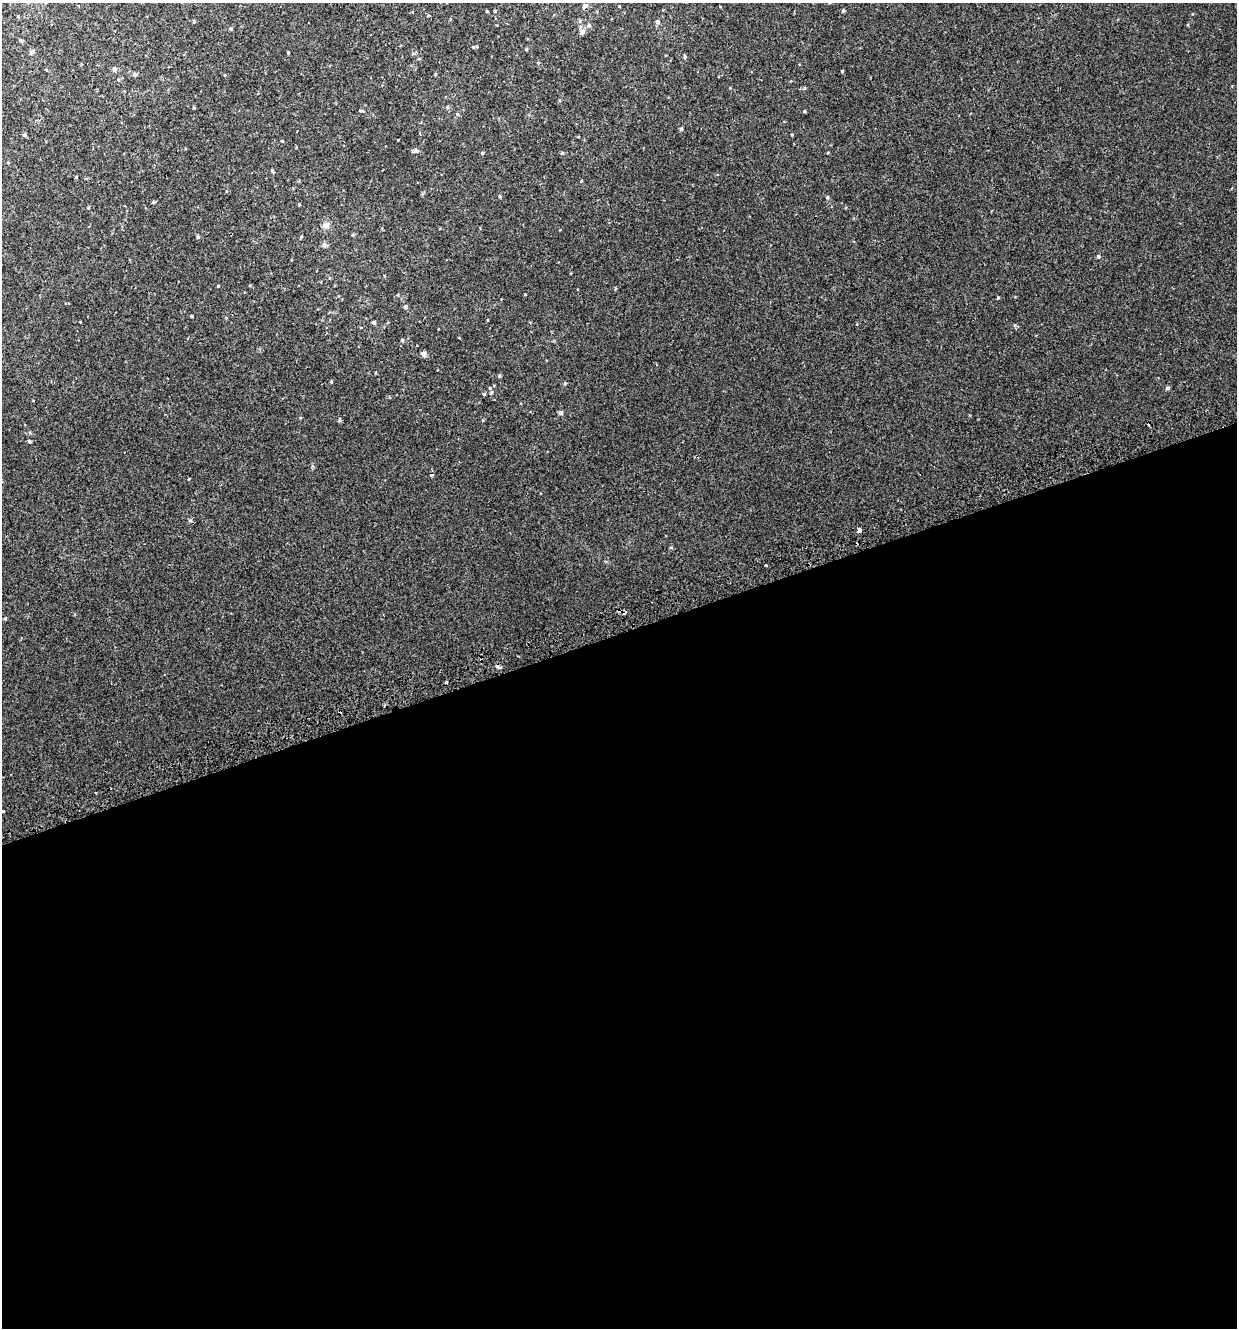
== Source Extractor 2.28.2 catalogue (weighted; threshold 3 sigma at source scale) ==
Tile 15 of 4 x 4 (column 3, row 4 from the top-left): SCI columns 2573-3807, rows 45-1370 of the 5195 x 5393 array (HDU 1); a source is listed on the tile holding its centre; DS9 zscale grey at full resolution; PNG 1239 x 1330 px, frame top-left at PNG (2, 3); no overlay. Shown black and unused: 52% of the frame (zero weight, under 2 of 3 exposures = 3% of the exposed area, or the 3 px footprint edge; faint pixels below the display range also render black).
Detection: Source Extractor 2.28.2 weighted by HDU 2 'WHT'; one run over the whole footprint, this tile lists its part. Background 0.00112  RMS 0.0029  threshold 0.0128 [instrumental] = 3 sigma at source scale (4.5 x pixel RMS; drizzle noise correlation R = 1.50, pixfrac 1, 0.0396/0.0396 arcsec/px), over >= 5 px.
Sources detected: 73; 5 cosmic-ray / hot-pixel residue — not listed; the other 68 listed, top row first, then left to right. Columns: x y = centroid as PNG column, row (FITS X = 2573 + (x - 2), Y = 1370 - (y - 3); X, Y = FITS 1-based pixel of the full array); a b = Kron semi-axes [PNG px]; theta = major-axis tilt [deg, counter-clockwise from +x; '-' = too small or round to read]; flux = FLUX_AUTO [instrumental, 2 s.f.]
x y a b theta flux
585 6 7 5 37 1
619 6 3 2 - 0.2
487 11 3 3 - 0.28
495 11 4 4 - 0.29
843 11 4 4 - 0.38
194 21 4 4 - 0.25
657 22 5 4 - 0.86
589 25 6 5 - 0.65
231 28 4 4 - 0.35
582 31 8 7 - 0.96
22 41 5 4 - 0.37
473 47 5 3 - 0.22
526 49 4 3 - 0.3
32 52 6 5 - 0.58
288 53 4 3 - 0.19
685 57 5 4 - 0.39
538 63 5 3 - 0.21
114 69 5 5 - 0.88
842 71 3 3 - 0.23
790 81 4 3 - 0.18
447 107 6 4 -89 0.29
194 108 4 3 - 0.23
804 111 4 3 - 0.32
681 129 4 4 - 0.49
420 133 4 3 - 0.22
792 134 4 2 - 0.19
24 135 4 4 - 0.58
282 141 3 3 - 0.19
416 151 7 5 -26 0.65
482 153 4 4 - 0.31
272 171 4 3 - 0.39
76 177 4 3 - 0.22
581 181 4 3 - 0.21
500 196 4 4 - 0.27
827 197 4 4 - 0.4
299 205 3 3 - 0.23
326 225 12 7 31 1.1
198 237 5 4 - 0.37
301 237 4 3 - 0.24
324 245 6 6 - 0.55
1098 256 4 4 - 0.5
218 286 4 3 - 0.19
525 294 3 2 - 0.18
398 295 4 3 - 0.19
998 298 3 3 - 0.3
406 307 4 4 - 0.69
191 316 3 3 - 0.27
374 322 4 4 - 0.49
402 340 4 4 - 0.36
424 354 5 5 - 1.4
656 364 3 3 - 0.21
499 376 4 4 - 0.34
331 382 4 3 - 0.29
565 383 5 4 - 0.29
1167 388 4 4 - 0.67
491 392 7 4 61 0.53
484 394 4 4 - 0.32
561 413 5 4 - 0.86
339 420 4 3 - 0.54
29 441 3 3 - 0.56
189 479 4 2 - 0.19
190 520 5 4 - 0.35
859 530 4 4 - 3.1
766 566 3 3 - 1.8
5 618 5 3 - 0.26
446 683 3 3 - 0.91
95 792 3 2 - 0.2
3 811 3 2 - 0.28
Overlapping masked pixels (flux is a lower limit): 1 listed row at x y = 859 530